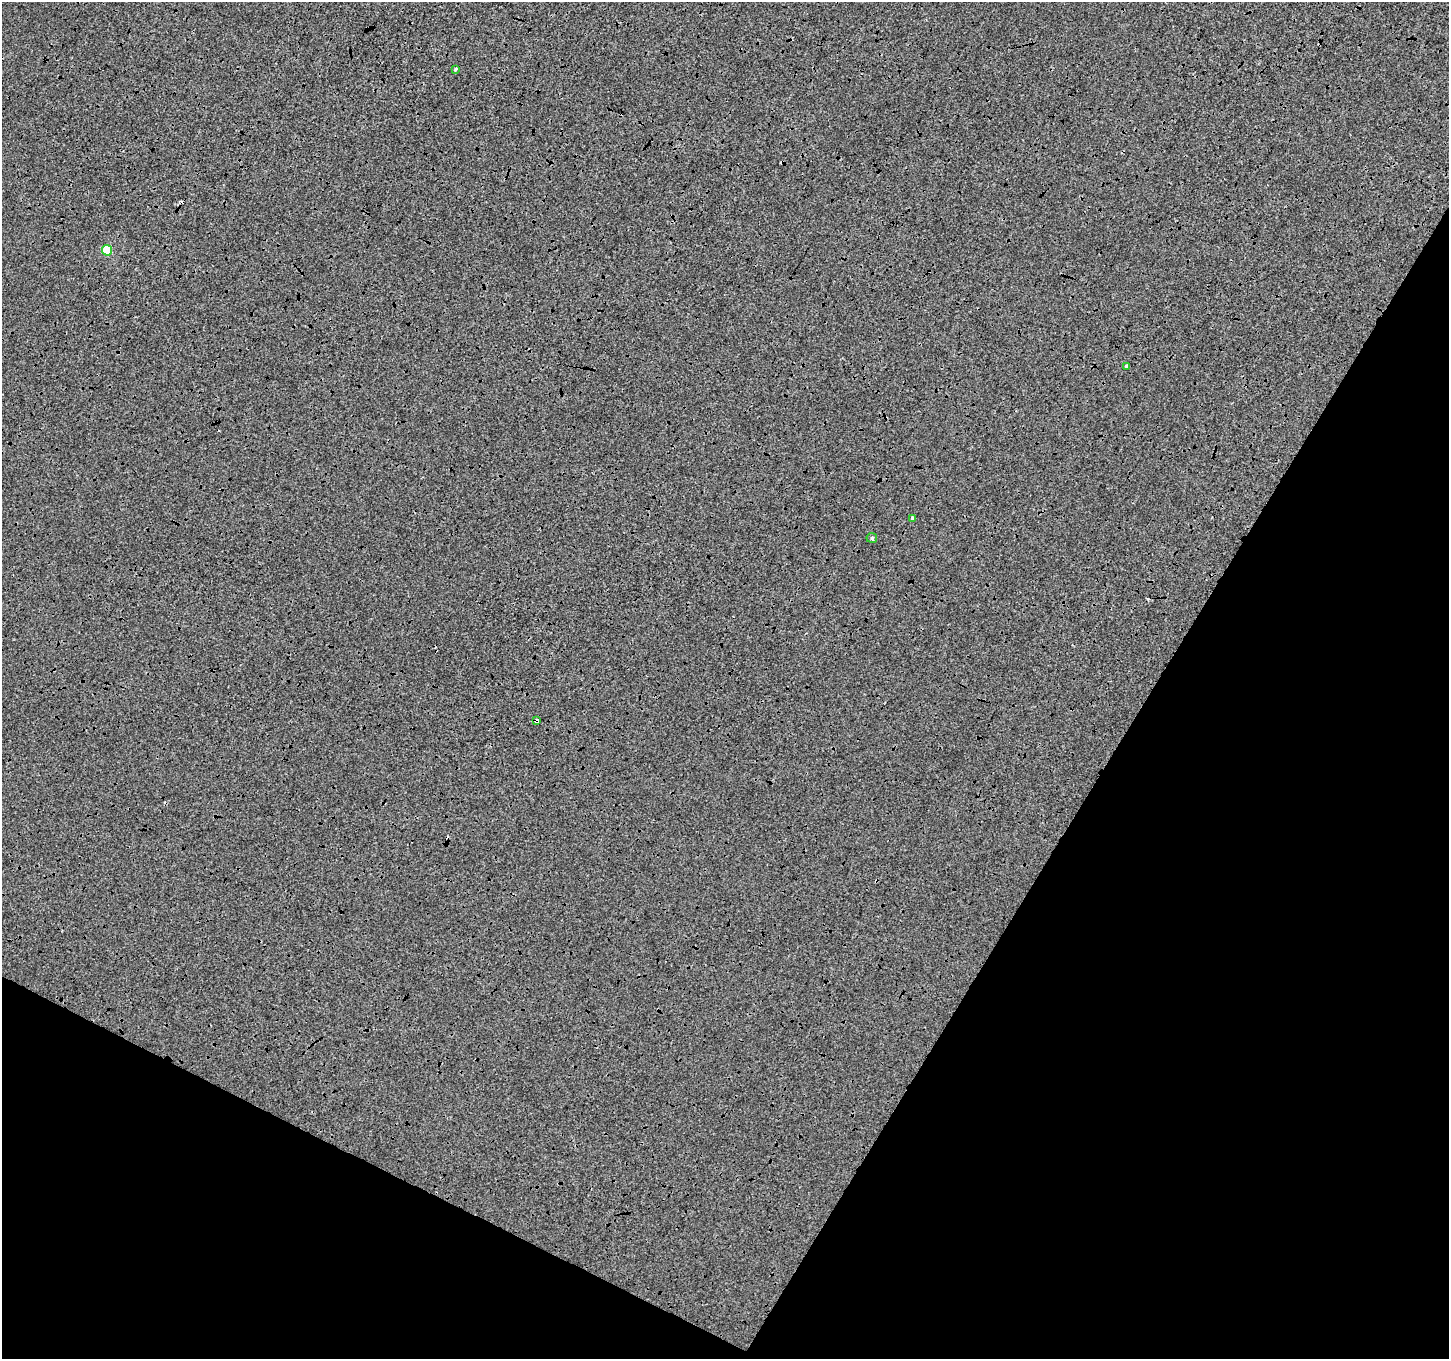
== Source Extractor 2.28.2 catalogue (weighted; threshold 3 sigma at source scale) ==
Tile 15 of 4 x 4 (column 3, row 4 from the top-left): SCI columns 2906-4352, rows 265-1621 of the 5802 x 5891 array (HDU 1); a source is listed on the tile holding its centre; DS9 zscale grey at full resolution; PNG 1451 x 1361 px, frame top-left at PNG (2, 2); each listed source drawn as its Kron ellipse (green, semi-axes under 4 px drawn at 4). Shown black and unused: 29% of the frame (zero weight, under 3 of 4 exposures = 2% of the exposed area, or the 3 px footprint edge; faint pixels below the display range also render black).
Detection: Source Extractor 2.28.2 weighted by HDU 2 'WHT'; one run over the whole footprint, this tile lists its part. Background -0.00411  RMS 0.0063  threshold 0.0286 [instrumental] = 3 sigma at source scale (4.5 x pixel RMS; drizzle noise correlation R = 1.50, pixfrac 1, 0.0396/0.0396 arcsec/px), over >= 5 px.
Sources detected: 11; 5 cosmic-ray / hot-pixel residue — neither listed nor drawn; the other 6 listed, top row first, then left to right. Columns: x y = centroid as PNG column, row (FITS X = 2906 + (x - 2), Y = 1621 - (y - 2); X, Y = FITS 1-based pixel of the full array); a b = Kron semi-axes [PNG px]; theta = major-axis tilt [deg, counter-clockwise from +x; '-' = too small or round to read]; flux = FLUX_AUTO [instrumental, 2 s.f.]
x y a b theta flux
455 69 3 2 - 0.89
107 250 5 5 - 20
1126 366 3 3 - 1.2
912 518 3 3 - 2.9
872 538 5 4 - 1.2
537 721 4 4 - 1.8
Overlapping masked pixels (flux is a lower limit): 1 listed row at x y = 537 721